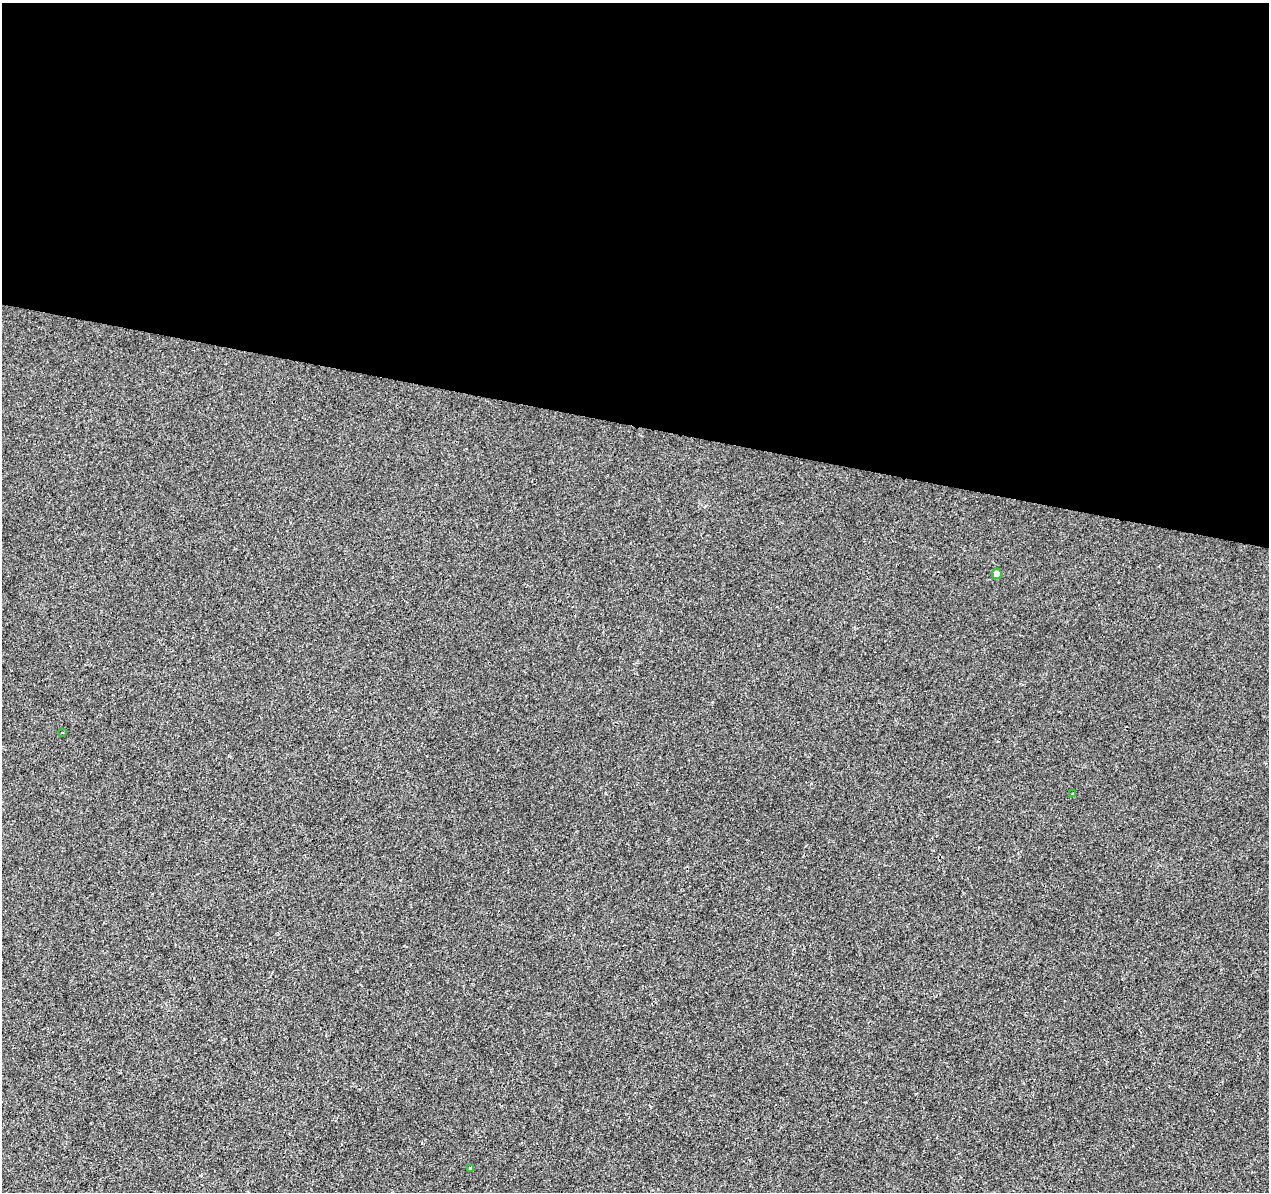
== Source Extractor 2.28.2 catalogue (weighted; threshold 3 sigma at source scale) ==
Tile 3 of 4 x 4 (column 3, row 1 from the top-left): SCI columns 2544-3810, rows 3855-5044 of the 5078 x 5267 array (HDU 1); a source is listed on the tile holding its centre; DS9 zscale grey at full resolution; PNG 1271 x 1194 px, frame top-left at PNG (2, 3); each listed source drawn as its Kron ellipse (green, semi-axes under 4 px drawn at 4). Shown black and unused: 36% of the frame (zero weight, under 2 of 3 exposures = <1% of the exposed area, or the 3 px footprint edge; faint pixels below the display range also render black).
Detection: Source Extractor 2.28.2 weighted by HDU 2 'WHT'; one run over the whole footprint, this tile lists its part. Background 0.00233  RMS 0.003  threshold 0.0136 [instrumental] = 3 sigma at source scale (4.5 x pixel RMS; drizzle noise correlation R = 1.50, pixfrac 1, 0.0396/0.0396 arcsec/px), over >= 5 px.
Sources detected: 4; all 4 listed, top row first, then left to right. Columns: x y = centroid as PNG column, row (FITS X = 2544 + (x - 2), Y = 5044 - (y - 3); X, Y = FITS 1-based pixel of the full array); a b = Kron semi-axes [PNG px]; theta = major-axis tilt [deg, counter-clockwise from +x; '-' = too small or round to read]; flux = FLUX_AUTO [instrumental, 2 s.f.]
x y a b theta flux
997 574 5 5 - 1.6
63 733 3 2 - 0.27
1073 794 3 3 - 1.3
471 1169 4 3 - 0.39